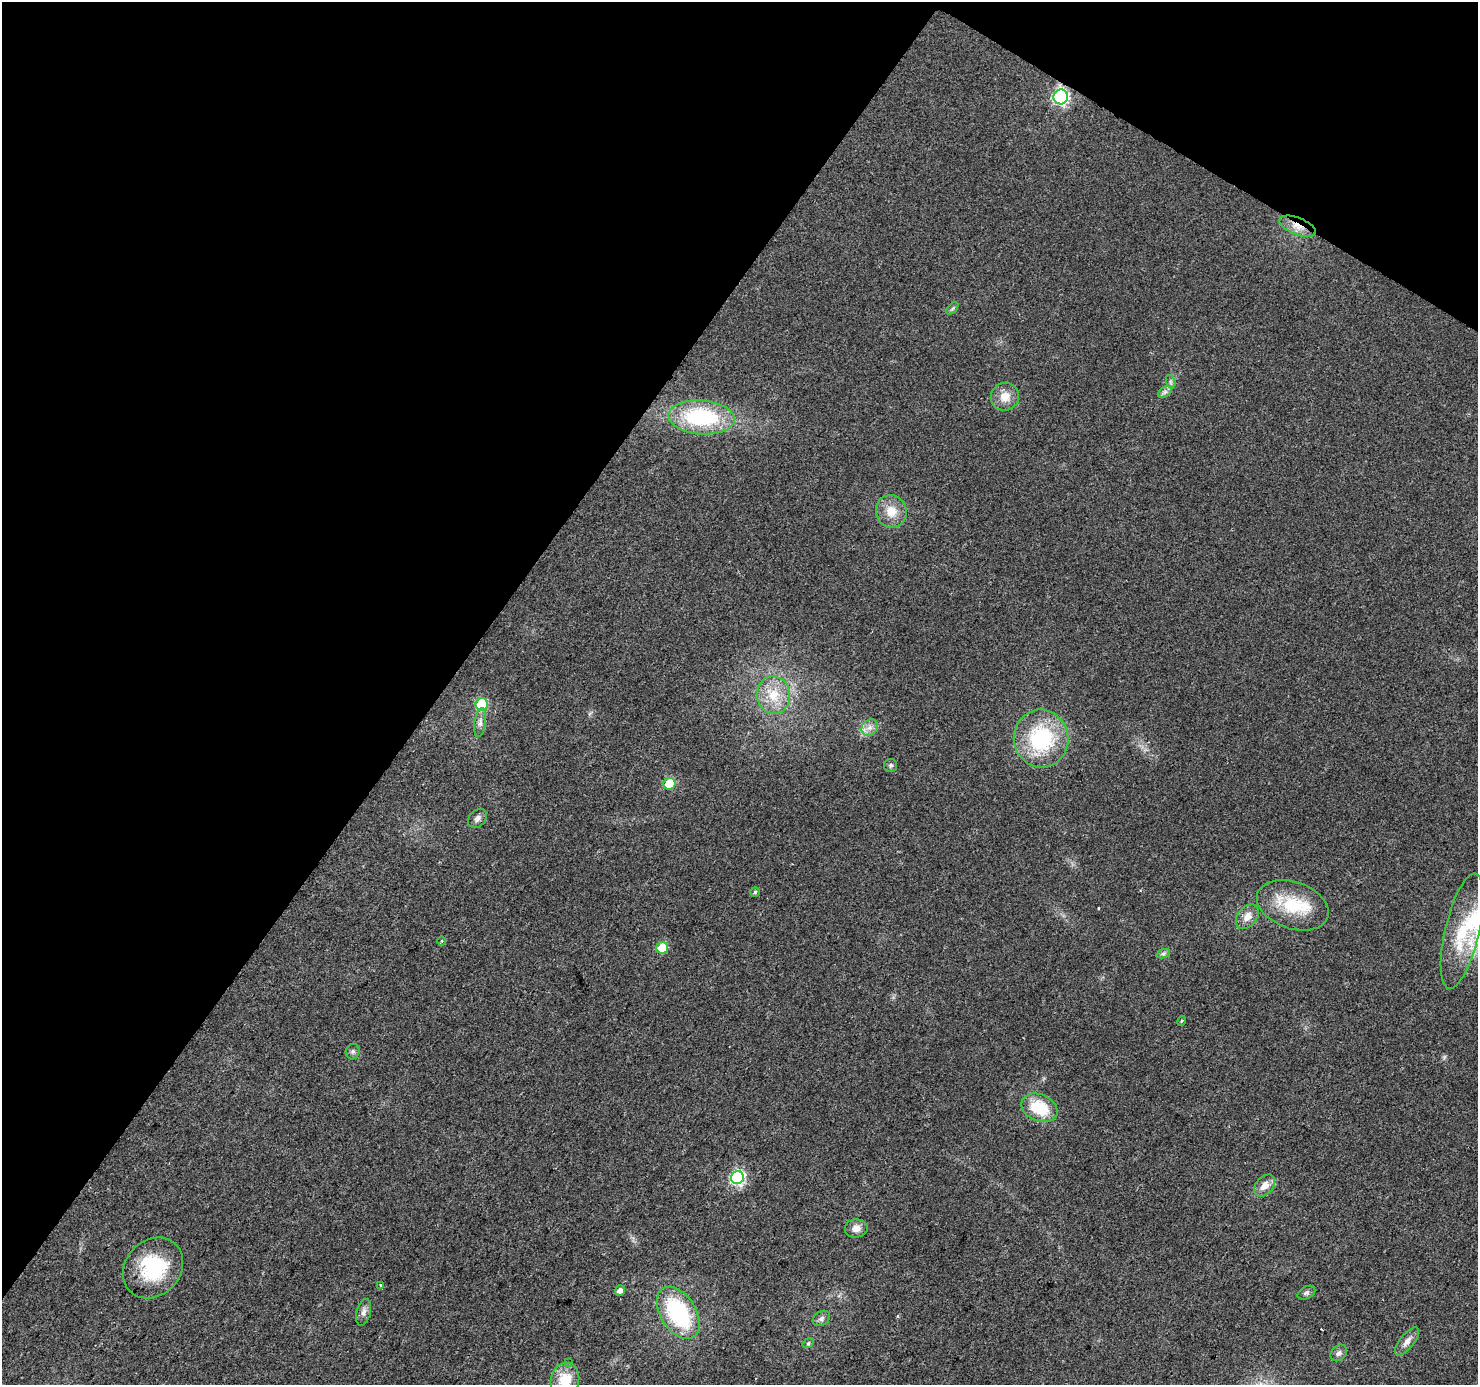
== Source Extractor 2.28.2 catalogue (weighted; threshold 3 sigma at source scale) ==
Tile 2 of 4 x 4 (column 2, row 1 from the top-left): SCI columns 1477-2952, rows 4336-5718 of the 5910 x 5972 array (HDU 1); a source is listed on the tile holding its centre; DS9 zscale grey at full resolution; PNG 1480 x 1387 px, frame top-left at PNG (2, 2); each listed source drawn as its Kron ellipse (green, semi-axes under 4 px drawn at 4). Shown black and unused: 34% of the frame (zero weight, under 2 of 3 exposures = <1% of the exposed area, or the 3 px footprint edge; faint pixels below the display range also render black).
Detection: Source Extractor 2.28.2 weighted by HDU 2 'WHT'; one run over the whole footprint, this tile lists its part. Background 0.0265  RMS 0.0062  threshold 0.0279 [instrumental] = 3 sigma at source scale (4.5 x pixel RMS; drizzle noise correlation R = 1.50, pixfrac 1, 0.0396/0.0396 arcsec/px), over >= 5 px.
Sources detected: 45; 2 cosmic-ray / hot-pixel residue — neither listed nor drawn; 2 inside a brighter listed object's ellipse — not listed separately; the other 41 listed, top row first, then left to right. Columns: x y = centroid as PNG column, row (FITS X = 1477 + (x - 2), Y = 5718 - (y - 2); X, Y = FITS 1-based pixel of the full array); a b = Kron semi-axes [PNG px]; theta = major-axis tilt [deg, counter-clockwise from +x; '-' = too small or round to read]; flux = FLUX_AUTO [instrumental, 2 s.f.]
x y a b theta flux
1061 97 7 7 - 130
1297 226 19 8 -21 7.5
952 308 7 4 45 1.1
1171 382 7 4 -71 1.2
1165 392 7 5 33 1.8
1005 397 14 13 - 7.9
702 417 33 17 -4 59
891 511 16 15 - 10
774 695 19 16 -87 15
482 704 6 6 - 39
480 723 14 5 81 3
870 728 9 7 44 3.6
1041 739 29 27 -84 54
891 765 6 6 - 1.4
670 784 6 5 - 30
477 818 11 8 47 2.7
755 892 5 4 - 0.94
1293 905 37 23 -19 30
1247 917 14 9 51 5.7
1462 931 59 17 77 35
442 941 5 3 - 0.7
662 948 6 6 - 21
1163 954 7 4 19 1.2
1182 1021 5 4 - 0.71
353 1052 8 7 - 1.6
1039 1108 19 13 -23 23
737 1177 7 6 - 110
1265 1186 13 8 48 6.1
856 1228 11 9 6 4.6
153 1268 33 27 47 41
381 1285 3 2 - 2.6
620 1290 5 5 - 2.9
1306 1293 9 6 28 1.6
364 1312 13 7 75 3.1
678 1313 29 17 -58 61
821 1318 9 7 34 2.3
1407 1341 17 7 51 4
808 1343 6 4 35 0.96
1339 1353 9 7 45 2.3
568 1363 3 3 - 0.52
565 1380 17 14 76 16
Overlapping masked pixels (flux is a lower limit): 2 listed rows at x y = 1061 97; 1297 226
Isophote crosses this tile's border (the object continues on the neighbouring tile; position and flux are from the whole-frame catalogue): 1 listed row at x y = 565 1380